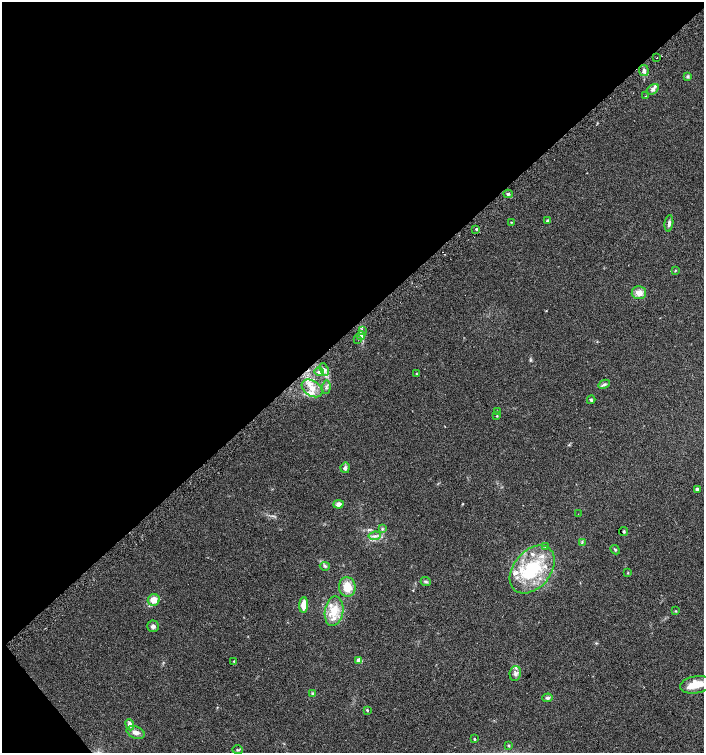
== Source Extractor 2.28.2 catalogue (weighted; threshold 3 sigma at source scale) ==
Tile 5 of 4 x 4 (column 1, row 2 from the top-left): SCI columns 168-1571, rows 3036-4536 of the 6015 x 6062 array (HDU 1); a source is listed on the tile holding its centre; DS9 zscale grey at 2 x 2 block average (1 PNG px = mean of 2 x 2 image px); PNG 706 x 755 px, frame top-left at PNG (2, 2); each listed source drawn as its Kron ellipse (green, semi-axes under 4 px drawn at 4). Shown black and unused: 44% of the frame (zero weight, under 2 of 3 exposures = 2% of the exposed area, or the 3 px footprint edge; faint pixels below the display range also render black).
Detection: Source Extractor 2.28.2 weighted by HDU 2 'WHT'; one run over the whole footprint, this tile lists its part. Background 0.0686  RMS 0.0087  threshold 0.0392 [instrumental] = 3 sigma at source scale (4.5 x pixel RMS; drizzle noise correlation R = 1.50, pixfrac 1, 0.0396/0.0396 arcsec/px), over >= 5 px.
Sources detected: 70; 14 inside a brighter listed object's ellipse — not listed separately; the other 56 listed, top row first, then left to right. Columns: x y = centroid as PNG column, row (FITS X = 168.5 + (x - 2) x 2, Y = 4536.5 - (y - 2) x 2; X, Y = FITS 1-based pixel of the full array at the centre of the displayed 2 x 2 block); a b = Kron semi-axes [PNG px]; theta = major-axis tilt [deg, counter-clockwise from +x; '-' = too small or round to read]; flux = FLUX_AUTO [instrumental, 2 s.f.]
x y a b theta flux
657 58 2 2 - 3.3
644 70 5 5 - 5.5
688 76 4 4 - 2.7
653 89 7 4 34 5.9
646 96 3 2 - 0.96
508 194 4 3 - 3.1
547 221 4 3 - 2.7
511 222 3 2 - 1.1
669 223 8 3 82 6
476 229 2 2 - 27
675 271 3 2 - 1.4
639 293 7 6 - 16
362 330 3 2 - 2.3
361 335 4 3 - 4.7
358 339 2 2 - 1.1
324 369 6 3 -69 5.6
319 372 5 4 - 5.8
416 374 3 2 - 1.5
604 384 6 4 26 4.3
326 387 7 4 86 4.6
312 388 11 7 -33 21
591 400 4 3 - 2.9
497 411 3 2 - 1.3
497 416 3 3 - 1.5
345 468 5 4 - 5.1
697 489 3 2 - 8.9
338 504 5 4 - 9.7
578 514 2 2 - 0.78
382 529 4 3 - 2.2
624 532 4 3 - 1.8
375 536 6 3 7 4.7
582 542 4 2 - 2
545 546 4 3 - 1.9
615 550 5 3 - 2.4
325 566 5 2 - 2.2
532 569 27 18 50 110
628 573 3 3 - 1.4
426 581 5 3 - 3.2
347 587 10 8 -84 29
154 600 6 6 - 19
304 605 8 4 88 23
334 611 15 9 81 32
676 611 3 3 - 1.4
153 626 6 5 - 5.5
359 660 3 3 - 31
234 661 3 3 - 1.3
515 673 7 5 81 7
696 685 16 8 9 36
312 693 4 4 - 2.9
547 698 5 4 - 4.2
367 710 3 3 - 1.9
130 725 6 4 -69 9
136 732 9 5 -20 10
474 739 2 2 - 2.6
508 745 4 3 - 2
237 750 5 3 - 2.4
Diffuse or blended objects may show on this block-average render without a row.